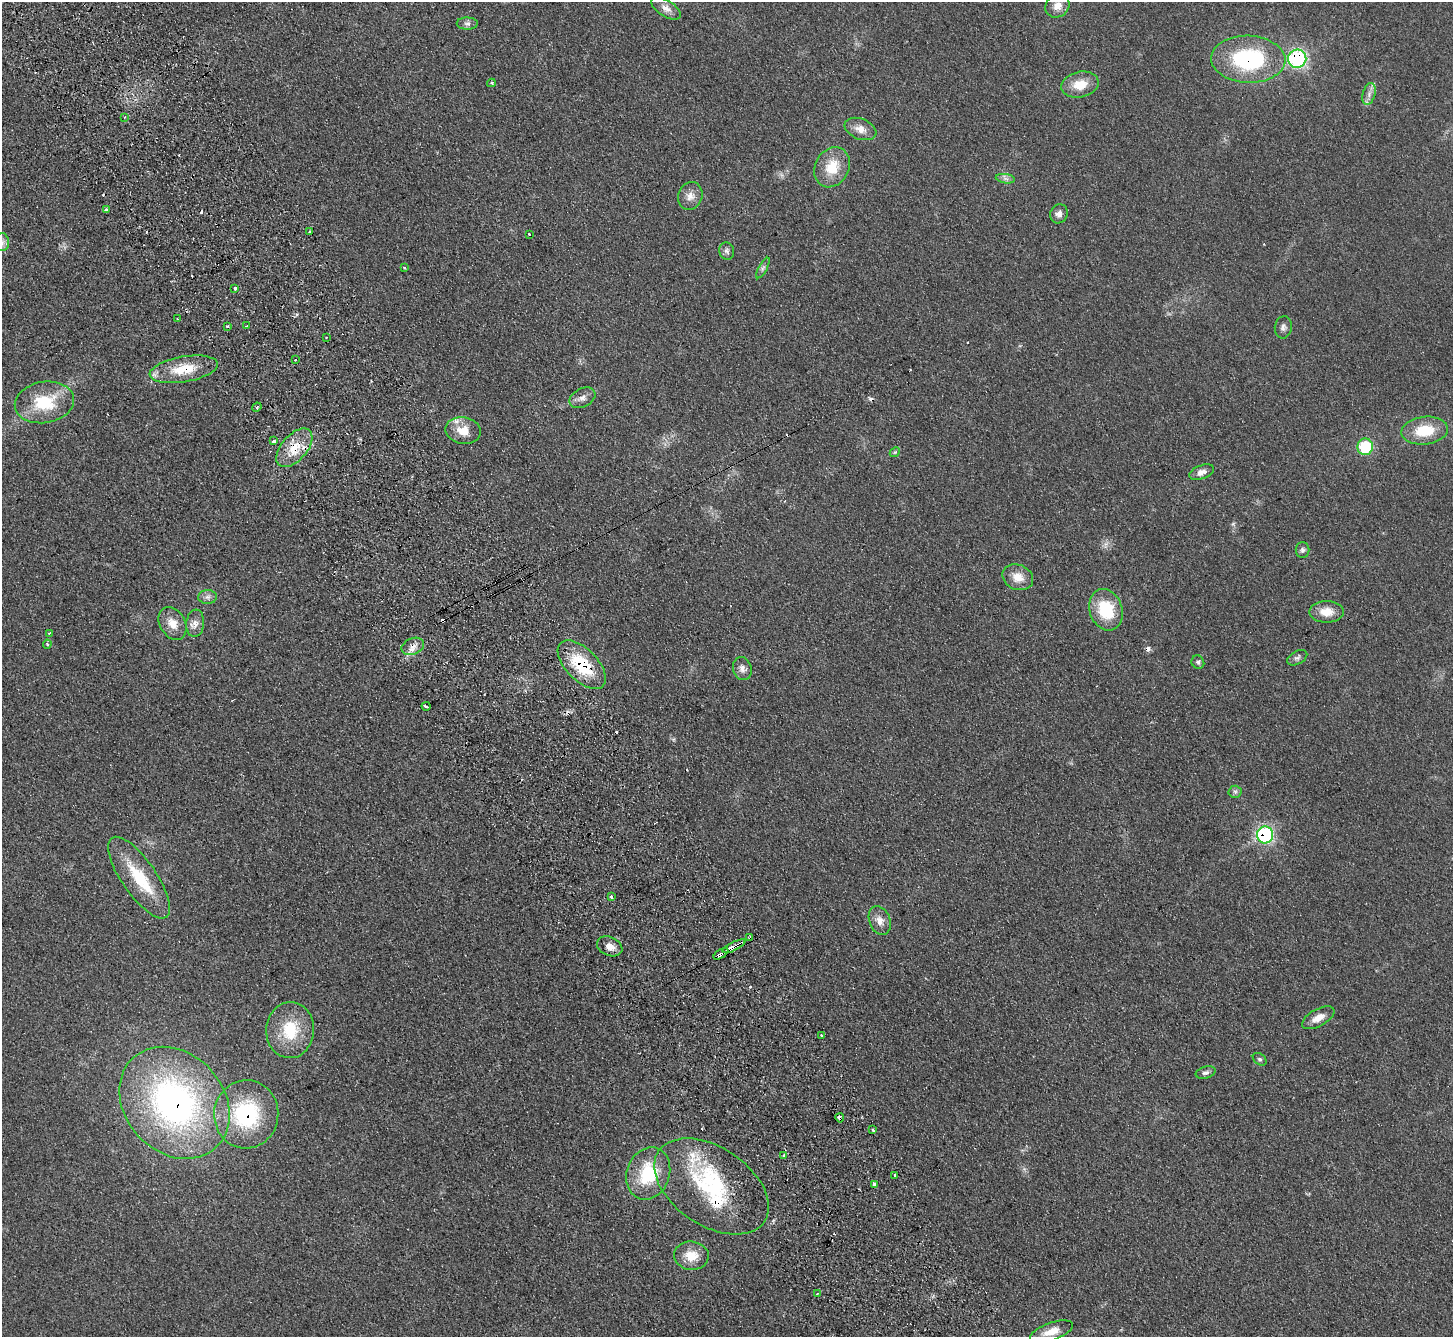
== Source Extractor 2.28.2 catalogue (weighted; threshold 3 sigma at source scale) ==
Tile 11 of 4 x 4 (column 3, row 3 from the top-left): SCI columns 2951-4401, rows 1524-2858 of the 5902 x 5856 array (HDU 1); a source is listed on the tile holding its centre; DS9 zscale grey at full resolution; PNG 1455 x 1339 px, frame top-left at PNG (2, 2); each listed source drawn as its Kron ellipse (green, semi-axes under 4 px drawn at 4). Shown black and unused: <1% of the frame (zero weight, under 2 of 3 exposures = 3% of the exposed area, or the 3 px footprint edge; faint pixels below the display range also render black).
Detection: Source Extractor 2.28.2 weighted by HDU 2 'WHT'; one run over the whole footprint, this tile lists its part. Background 0.107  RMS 0.011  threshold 0.0477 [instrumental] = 3 sigma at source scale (4.5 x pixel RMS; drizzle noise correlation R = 1.50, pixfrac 1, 0.05/0.05 arcsec/px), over >= 5 px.
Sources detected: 98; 15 cosmic-ray / hot-pixel residue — neither listed nor drawn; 3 inside a brighter listed object's ellipse — not listed separately; the other 80 listed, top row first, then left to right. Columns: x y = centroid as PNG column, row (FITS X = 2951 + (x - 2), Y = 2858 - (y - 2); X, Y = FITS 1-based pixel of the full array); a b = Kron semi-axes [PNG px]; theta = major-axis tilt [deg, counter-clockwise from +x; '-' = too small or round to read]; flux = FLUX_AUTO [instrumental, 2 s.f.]
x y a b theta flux
1057 6 13 11 38 9.5
666 8 17 8 -33 8.3
467 24 10 6 -1 3.4
1248 59 37 23 -2 110
1297 59 9 9 - 110
491 83 4 4 - 1.4
1080 85 19 12 12 19
1369 94 11 6 76 5.3
125 117 4 2 - 0.98
860 129 16 10 -22 10
832 167 21 17 62 28
1005 179 9 4 -9 3.2
690 196 14 12 67 9.2
106 210 3 3 - 3
1059 214 10 8 64 5.4
310 231 3 3 - 1.8
529 234 3 2 - 1.7
2 242 9 7 -90 4.2
727 251 9 7 -75 3.3
404 268 3 2 - 1.2
763 268 11 4 60 2.6
235 288 3 3 - 11
177 319 3 2 - 1.2
227 326 3 3 - 3.1
246 326 3 2 - 2
1283 327 11 8 81 4.3
326 338 3 2 - 0.76
296 360 3 3 - 5.6
184 369 34 12 10 34
582 398 14 9 28 6.6
44 402 30 20 9 47
257 407 5 3 - 1.3
463 431 18 13 -11 18
1425 431 23 14 7 32
274 441 3 3 - 22
1365 447 8 7 - 43
294 448 23 12 49 24
895 452 5 4 - 1.4
1202 472 13 7 21 6.5
1302 550 8 7 - 2.8
1018 577 16 12 -24 14
207 597 9 7 1 3.9
1106 610 21 16 -71 46
1326 612 17 11 0 16
172 623 17 12 -60 13
195 623 14 9 84 6.9
49 633 3 3 - 1.3
47 644 4 3 - 1.8
413 646 11 8 22 7.4
1297 658 11 6 28 3.1
1198 662 7 6 - 2.3
582 665 30 16 -45 57
742 669 12 9 -71 6
426 706 4 3 - 7.6
1235 792 6 6 - 2.5
1265 835 8 8 - 120
139 878 48 17 -55 51
611 897 3 3 - 5.9
880 920 15 10 -68 8.9
750 938 4 3 - 1.5
610 946 13 9 -23 8.5
734 946 13 3 27 20
721 954 8 3 31 42
1318 1018 18 8 29 11
290 1030 28 24 86 44
821 1035 3 3 - 1.7
1260 1059 7 5 -39 2.2
1206 1073 10 5 17 3.3
174 1103 61 49 -47 350
246 1114 34 32 85 92
840 1118 4 4 - 4.2
873 1130 3 3 - 1.8
784 1155 3 3 - 2.6
648 1174 27 21 70 56
895 1175 3 3 - 1.6
875 1184 4 3 - 13
711 1186 64 39 -34 110
691 1256 17 14 -6 19
817 1293 3 2 - 1.1
1051 1331 22 8 20 15
Overlapping masked pixels (flux is a lower limit): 14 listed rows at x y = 1248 59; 1297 59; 184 369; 294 448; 413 646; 582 665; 1265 835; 750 938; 734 946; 721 954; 174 1103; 246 1114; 840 1118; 711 1186
Isophote crosses this tile's border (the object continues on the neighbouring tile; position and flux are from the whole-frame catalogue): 1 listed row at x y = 2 242